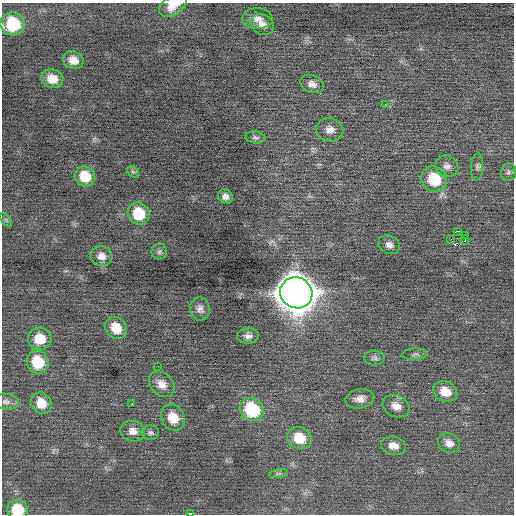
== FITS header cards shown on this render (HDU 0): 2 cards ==
NAXIS1  =                  512 / Axis length
NAXIS2  =                  512 / Axis length

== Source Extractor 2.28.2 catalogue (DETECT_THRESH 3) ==
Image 512 x 512 px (HDU 0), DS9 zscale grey, 1 PNG px = 1 image px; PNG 516 x 516 px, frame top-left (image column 1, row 512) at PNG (2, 3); each listed source drawn as its Kron ellipse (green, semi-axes under 4 px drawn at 4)
Background 0.0304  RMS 0.7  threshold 2.09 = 3 sigma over >= 5 px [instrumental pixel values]
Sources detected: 53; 1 with non-positive FLUX_AUTO (blend fragments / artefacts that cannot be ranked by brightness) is neither listed nor drawn; the other 52 listed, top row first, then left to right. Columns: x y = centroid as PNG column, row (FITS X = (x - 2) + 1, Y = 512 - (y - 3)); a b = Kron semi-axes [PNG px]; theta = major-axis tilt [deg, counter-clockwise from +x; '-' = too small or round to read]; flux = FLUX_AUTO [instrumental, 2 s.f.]
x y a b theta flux
173 6 15 9 31 590
257 18 15 10 -2 390
13 24 12 11 - 2200
262 25 12 9 -33 330
73 60 11 8 -21 440
52 79 11 9 -19 640
312 84 12 9 -20 310
385 104 3 3 - 70
330 130 13 12 - 400
255 137 10 6 -7 130
447 166 12 10 -29 280
477 167 13 6 85 180
133 172 6 5 - 82
509 172 9 7 82 150
85 176 10 9 - 1100
434 179 13 12 - 1700
225 196 8 7 - 240
139 214 11 10 - 1600
6 220 8 4 -53 79
458 231 3 2 - 3900
465 235 3 2 - 350
451 240 2 2 - 140
465 240 5 3 - 110
389 245 11 9 -25 270
159 252 8 7 - 130
101 256 11 10 - 350
296 293 16 15 - 110000
200 309 12 9 -84 250
116 328 12 10 -49 910
248 336 11 7 2 250
40 339 12 11 - 970
415 354 12 6 3 140
374 358 10 7 1 160
38 362 12 11 - 1600
158 366 2 2 - 110
162 384 14 11 -45 490
445 392 12 10 -24 770
360 399 14 9 11 370
6 402 13 8 -7 220
41 403 11 10 - 750
132 404 3 3 - 75
396 406 14 10 -24 440
252 410 12 11 - 3100
173 417 13 11 -53 850
133 431 12 10 -15 390
150 433 9 7 -1 130
299 438 12 11 - 1200
449 443 11 9 -25 330
393 446 12 9 -14 450
278 474 9 4 9 98
18 510 10 9 - 1400
190 514 4 2 - 1300
At the frame edge (FLAGS 8, measured only in part): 4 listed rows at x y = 173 6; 13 24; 18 510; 190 514
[1 non-positive-flux detection neither listed nor drawn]